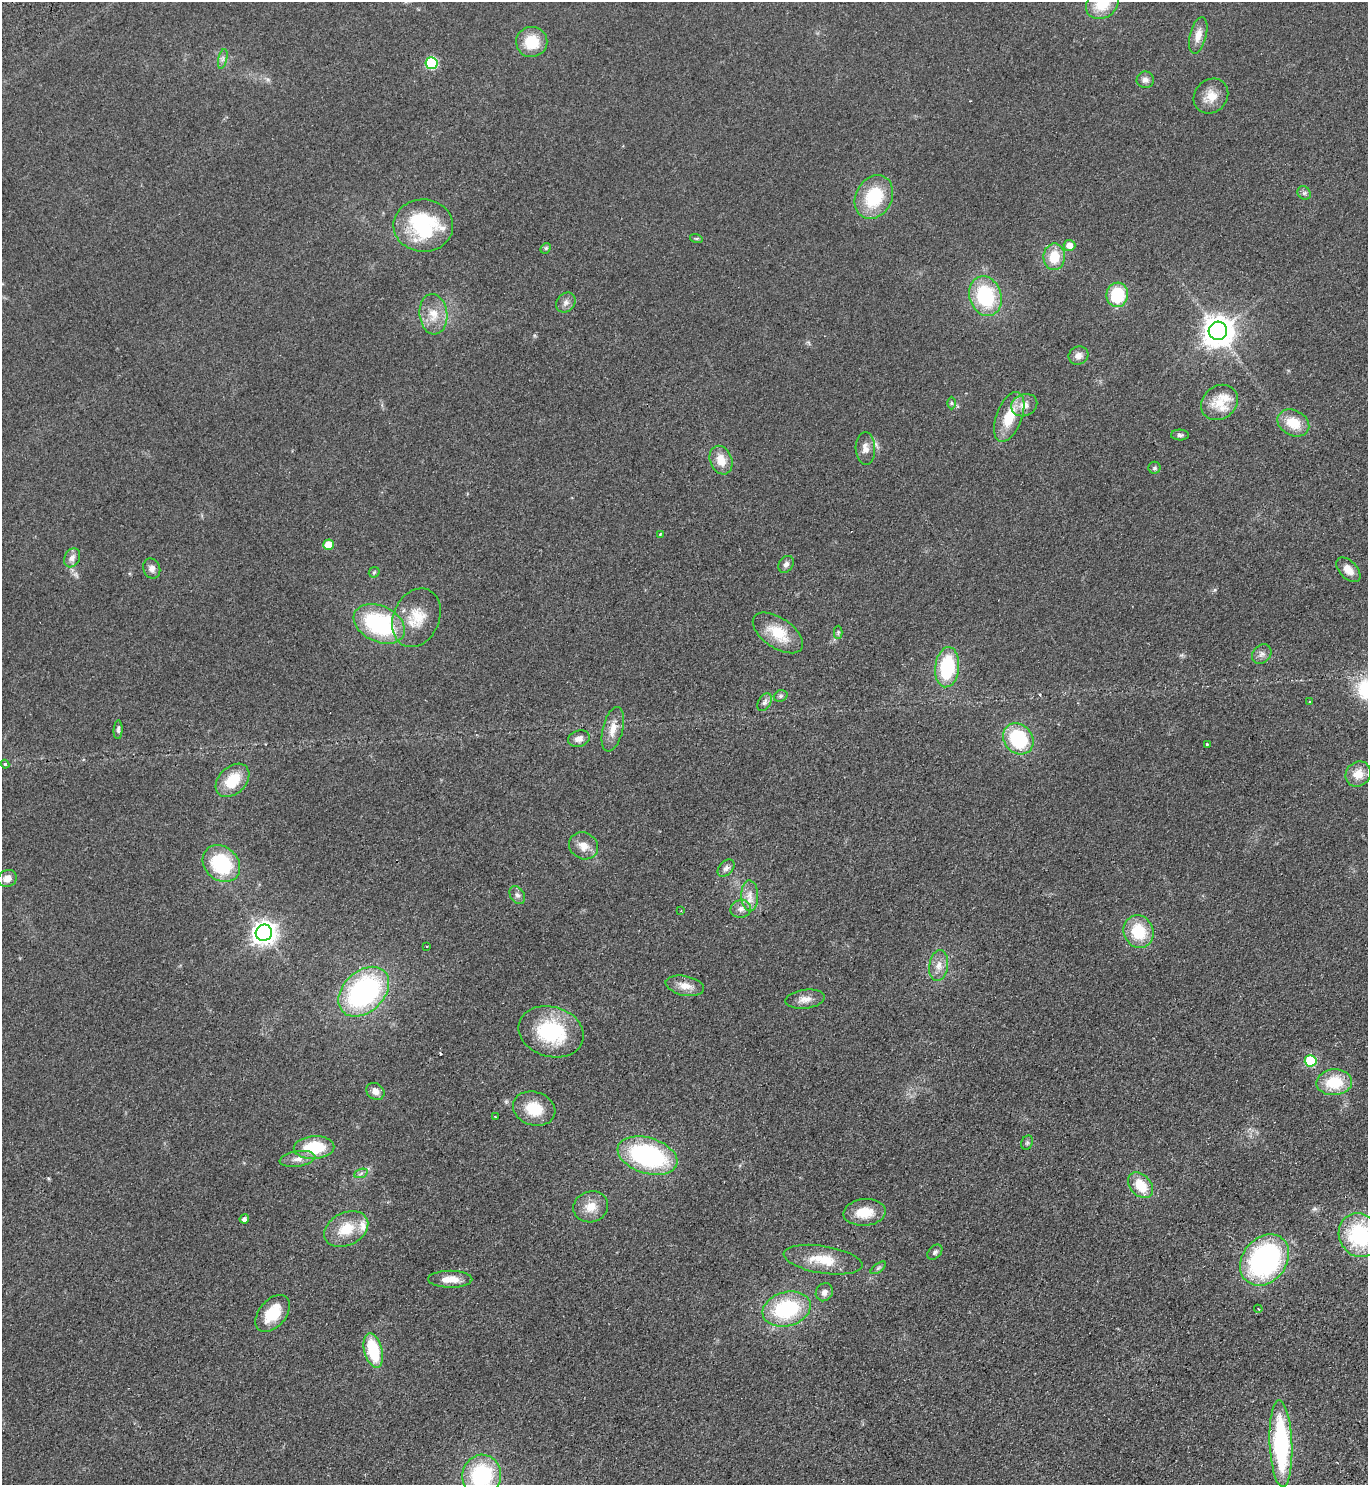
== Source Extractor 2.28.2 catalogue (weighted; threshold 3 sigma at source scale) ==
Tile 6 of 4 x 4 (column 2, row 2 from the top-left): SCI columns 1564-2929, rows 3013-4495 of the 5999 x 6026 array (HDU 1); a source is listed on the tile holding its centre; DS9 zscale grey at full resolution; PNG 1370 x 1487 px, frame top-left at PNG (2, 2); each listed source drawn as its Kron ellipse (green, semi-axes under 4 px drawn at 4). Shown black and unused: <1% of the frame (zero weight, under 2 of 3 exposures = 3% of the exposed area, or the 3 px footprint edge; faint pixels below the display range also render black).
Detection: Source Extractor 2.28.2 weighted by HDU 2 'WHT'; one run over the whole footprint, this tile lists its part. Background 0.0854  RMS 0.0096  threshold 0.0433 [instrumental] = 3 sigma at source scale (4.5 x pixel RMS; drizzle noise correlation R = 1.50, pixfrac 1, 0.05/0.05 arcsec/px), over >= 5 px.
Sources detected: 103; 1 inside a brighter object's white glare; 2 cosmic-ray / hot-pixel residue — neither listed nor drawn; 3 inside a brighter listed object's ellipse — not listed separately; the other 97 listed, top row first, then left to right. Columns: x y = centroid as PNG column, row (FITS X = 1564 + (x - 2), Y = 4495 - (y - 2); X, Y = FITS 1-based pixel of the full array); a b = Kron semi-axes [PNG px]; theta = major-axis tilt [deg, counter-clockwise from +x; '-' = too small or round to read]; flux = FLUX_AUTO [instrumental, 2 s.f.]
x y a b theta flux
1102 4 17 14 39 28
1198 35 19 8 76 9.2
532 42 15 15 - 26
223 59 10 4 77 2.6
432 63 6 6 - 89
1145 80 8 8 - 4.5
1211 96 19 16 47 14
1304 193 7 6 - 2.3
874 197 23 18 61 49
423 226 30 26 -2 82
696 238 6 4 -18 1.3
1069 245 6 5 - 8
546 248 6 4 44 1.5
1054 257 13 10 89 22
1117 295 12 11 - 42
985 296 20 16 -72 66
566 302 11 8 49 4.6
433 314 20 14 -84 16
1218 331 9 9 - 1500
1078 356 10 9 - 6.1
1219 402 20 16 38 19
951 403 6 4 -90 1.2
1024 405 13 11 24 9.5
1009 417 26 13 69 28
1293 423 17 12 -27 22
1180 435 9 5 -2 2.3
865 448 16 10 -88 7.3
721 460 15 11 -68 14
1154 468 6 6 - 2
660 534 3 3 - 0.69
328 545 5 5 - 20
72 558 10 7 61 5.5
786 564 9 6 55 3.9
152 568 10 8 -69 5
1348 570 15 9 -47 9.1
374 572 6 4 44 1.3
416 618 30 23 66 27
379 624 27 18 -25 100
838 632 6 4 89 1.2
778 633 29 15 -34 29
1262 654 11 8 46 4.3
947 667 20 12 83 63
781 696 7 5 21 2.1
765 702 10 6 57 3.4
1310 702 2 2 - 0.92
613 729 23 10 76 12
118 730 9 4 87 2.3
579 739 11 8 15 6.2
1018 739 17 14 -49 60
1207 745 3 3 - 1.1
5 764 4 3 - 1.1
1358 774 13 12 - 13
233 780 19 13 44 28
583 846 15 13 -30 10
221 864 20 16 -42 65
726 868 10 6 47 3.7
7 878 9 8 - 7.1
517 895 10 7 -59 3.3
750 896 15 8 -88 9
741 909 10 9 - 5.4
681 911 3 2 - 0.71
1139 931 16 14 -66 34
264 933 8 8 - 780
427 946 3 2 - 1
939 966 15 9 81 8.5
685 986 19 9 -11 11
364 992 29 20 43 180
805 999 20 9 7 8.4
551 1032 33 25 -16 73
1311 1061 6 5 - 53
1334 1082 18 13 3 32
375 1091 10 8 -36 6.9
534 1109 21 16 -18 25
495 1117 3 3 - 1.2
1027 1143 7 5 68 1.9
314 1147 20 11 3 40
647 1156 31 18 -17 130
297 1159 18 7 9 7.1
361 1173 7 4 20 2
1141 1185 14 10 -47 22
591 1207 17 15 21 14
865 1212 21 13 5 22
244 1219 5 4 - 3.3
346 1229 23 16 26 25
1359 1235 22 20 -64 78
935 1252 9 6 45 2.4
823 1260 40 13 -9 26
1265 1260 28 22 51 180
878 1268 9 4 36 1.6
450 1279 22 8 0 12
824 1292 9 8 - 4.8
787 1309 24 17 16 80
1258 1309 4 3 - 0.96
273 1313 21 13 50 29
373 1350 17 9 -75 47
1281 1444 43 11 -88 130
482 1476 21 19 75 81
Isophote crosses this tile's border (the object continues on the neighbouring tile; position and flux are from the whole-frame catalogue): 3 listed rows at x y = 1102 4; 1359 1235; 482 1476